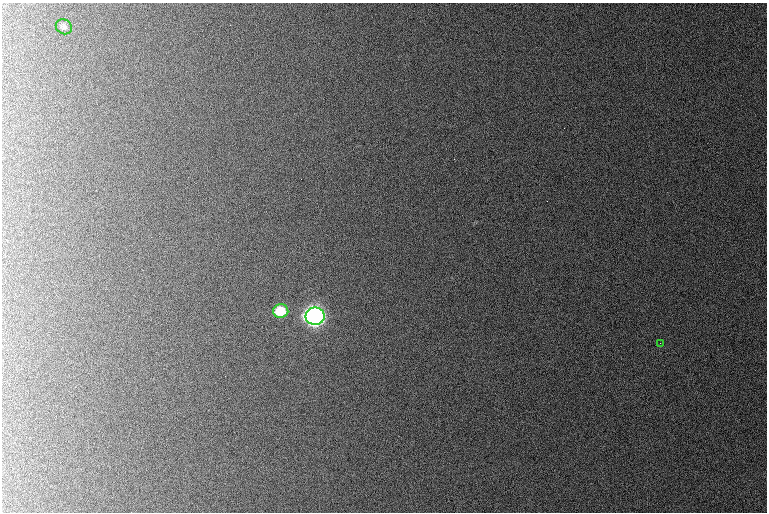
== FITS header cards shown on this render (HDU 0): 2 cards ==
NAXIS1  =                  765 /
NAXIS2  =                  510 /

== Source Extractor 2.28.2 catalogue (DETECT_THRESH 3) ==
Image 765 x 510 px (HDU 0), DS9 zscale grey, 1 PNG px = 1 image px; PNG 769 x 514 px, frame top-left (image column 1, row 510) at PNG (2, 3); each listed source drawn as its Kron ellipse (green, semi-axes under 4 px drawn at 4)
Background 1060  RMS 11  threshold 32.8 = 3 sigma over >= 5 px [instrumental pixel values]
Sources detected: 4; all 4 listed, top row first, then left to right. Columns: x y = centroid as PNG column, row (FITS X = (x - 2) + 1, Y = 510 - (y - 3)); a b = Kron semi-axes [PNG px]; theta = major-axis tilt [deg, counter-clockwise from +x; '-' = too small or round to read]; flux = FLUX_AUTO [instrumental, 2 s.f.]
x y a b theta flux
64 27 8 7 - 2100
281 311 7 7 - 24000
315 316 9 8 - 520000
660 343 2 2 - 370